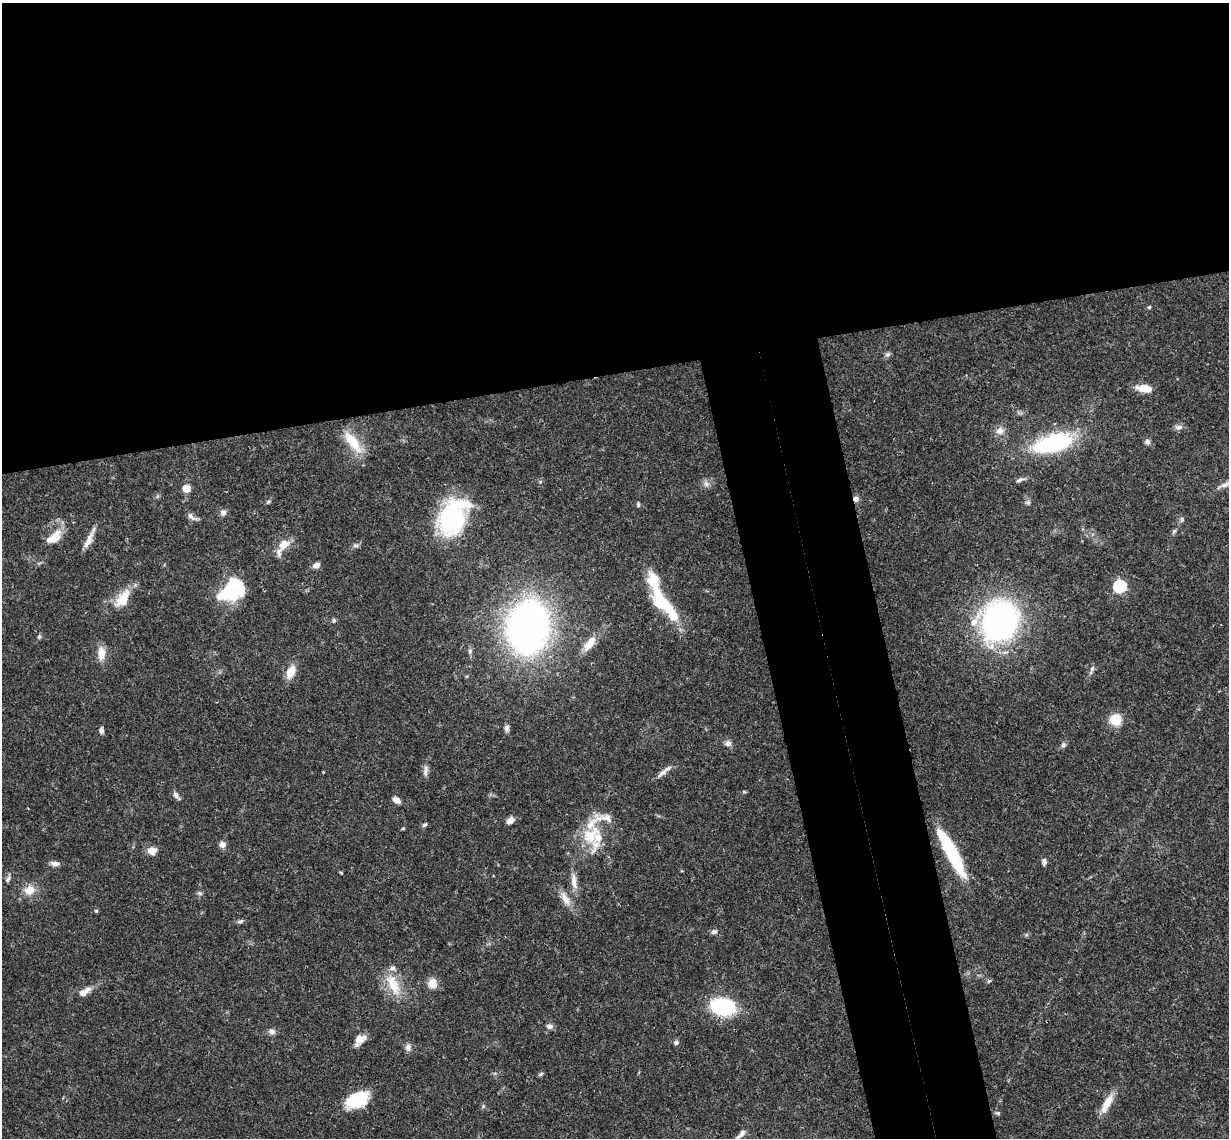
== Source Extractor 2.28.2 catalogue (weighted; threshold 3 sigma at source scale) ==
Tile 2 of 4 x 4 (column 2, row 1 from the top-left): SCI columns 1288-2514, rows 3676-4811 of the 5026 x 4964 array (HDU 1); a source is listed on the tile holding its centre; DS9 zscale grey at full resolution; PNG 1231 x 1140 px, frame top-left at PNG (2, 3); no overlay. Shown black and unused: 39% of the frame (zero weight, under 3 of 4 exposures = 6% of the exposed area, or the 3 px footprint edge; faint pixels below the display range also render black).
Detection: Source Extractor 2.28.2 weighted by HDU 2 'WHT'; one run over the whole footprint, this tile lists its part. Background 0.0422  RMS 0.0029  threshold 0.0129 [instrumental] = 3 sigma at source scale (4.5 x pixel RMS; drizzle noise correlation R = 1.50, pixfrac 1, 0.05/0.05 arcsec/px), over >= 5 px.
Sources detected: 92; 4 inside a brighter object's white glare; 1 cosmic-ray / hot-pixel residue — not listed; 8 inside a brighter listed object's ellipse — not listed separately; the other 79 listed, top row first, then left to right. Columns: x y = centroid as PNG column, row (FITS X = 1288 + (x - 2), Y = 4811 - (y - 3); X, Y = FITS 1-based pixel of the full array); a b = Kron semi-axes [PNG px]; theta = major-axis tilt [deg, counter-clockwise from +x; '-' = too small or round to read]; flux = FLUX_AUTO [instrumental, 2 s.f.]
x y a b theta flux
1149 307 4 4 - 0.4
887 354 8 5 26 0.69
1144 388 16 8 -7 4.4
1179 427 12 6 -8 1.1
1000 431 10 10 - 2
352 441 30 11 -52 7.5
1147 442 8 7 - 0.85
1053 443 37 16 15 33
1020 480 12 5 21 0.94
706 484 9 8 - 1.3
1224 485 12 7 17 1.4
186 488 9 8 - 2.5
856 499 8 6 -74 1.1
268 502 7 4 45 0.45
1028 503 7 5 -69 0.66
638 505 6 4 -89 0.47
223 512 8 7 - 1.1
192 517 16 6 -32 1.3
452 519 16 13 67 60
1182 519 7 5 90 0.59
1174 531 6 5 - 0.53
53 537 24 11 39 4.6
88 542 18 7 51 2.4
283 545 14 10 49 3.8
356 545 8 6 8 0.8
316 565 9 6 30 1.5
1120 586 6 6 - 36
230 590 26 17 51 18
122 599 20 11 57 7.2
663 604 37 16 -40 13
334 620 7 5 90 0.51
1000 620 31 27 58 95
528 627 38 29 81 150
39 637 6 5 - 0.5
589 644 21 9 53 4
101 653 16 9 88 3.2
1092 668 7 5 69 0.66
291 672 13 8 65 4.7
1115 720 12 11 - 6.2
507 728 9 6 89 0.91
101 731 8 5 -85 0.78
728 743 9 8 - 1.2
1063 745 7 6 - 0.71
426 770 16 6 85 1.4
323 772 2 2 - 0.2
664 772 24 5 40 1.8
176 795 11 5 -55 1.1
396 800 9 6 -37 1.7
510 820 8 6 46 1.7
425 825 7 4 38 0.57
590 835 33 23 39 12
222 844 8 8 - 1.4
152 851 11 9 -2 2.3
951 853 48 11 -63 22
1044 862 9 5 -89 0.77
55 864 11 6 -9 1.3
341 872 5 3 - 0.27
8 879 11 6 61 0.99
574 883 17 7 -78 2.4
29 890 15 13 25 3.6
200 893 7 5 -20 0.59
565 899 21 9 -59 3.1
96 911 5 5 - 0.32
240 921 9 5 15 0.66
714 932 8 6 4 0.93
432 983 10 10 - 3.2
393 985 35 14 -67 7.5
84 992 16 7 35 2.7
723 1007 19 13 -9 27
550 1026 8 6 -2 1.2
272 1031 9 7 -13 1.1
360 1039 15 10 25 2.5
676 1042 6 6 - 0.74
408 1047 10 7 -82 1.2
540 1074 7 4 28 0.47
357 1099 23 14 26 13
1107 1103 27 9 61 4.4
998 1113 7 5 -19 0.49
742 1133 13 7 58 1.3
Overlapping masked pixels (flux is a lower limit): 4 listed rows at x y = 856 499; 1000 620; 528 627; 29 890